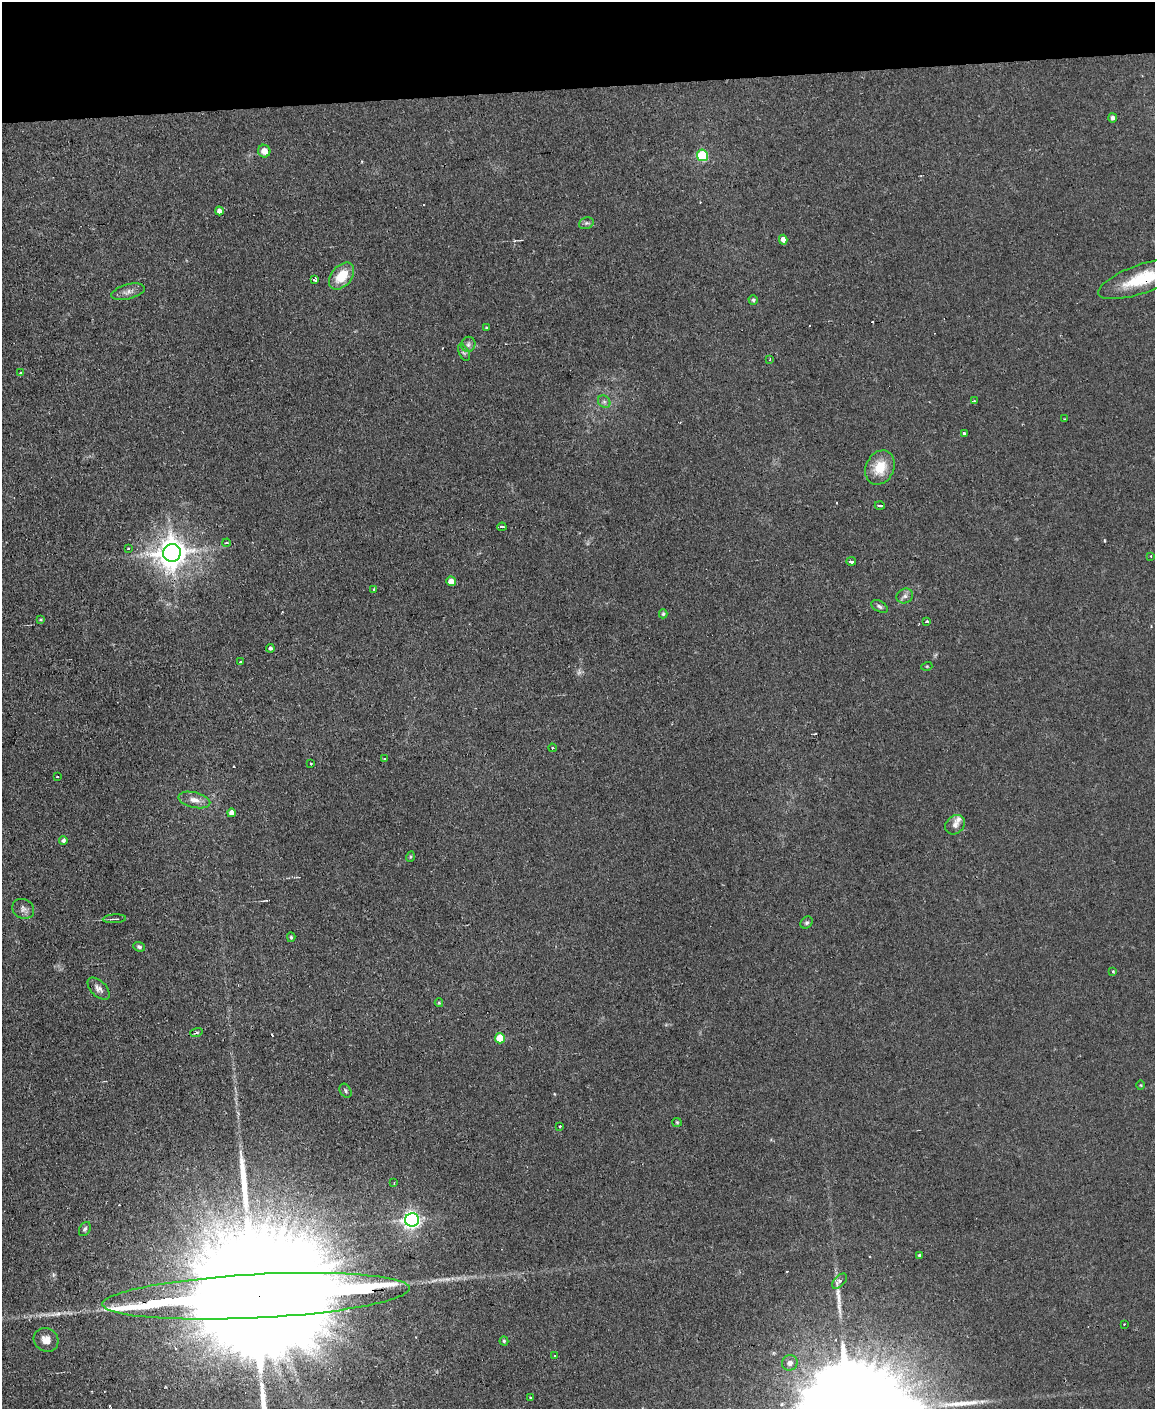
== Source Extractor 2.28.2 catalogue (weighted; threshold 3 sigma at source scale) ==
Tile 3 of 4 x 3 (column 3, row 1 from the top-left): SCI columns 2305-3457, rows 3047-4453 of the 4609 x 4577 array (HDU 1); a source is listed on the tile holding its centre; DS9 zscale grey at full resolution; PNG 1157 x 1411 px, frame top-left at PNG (2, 2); each listed source drawn as its Kron ellipse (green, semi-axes under 4 px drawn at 4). Shown black and unused: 6% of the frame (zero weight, under 2 of 3 exposures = <1% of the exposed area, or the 3 px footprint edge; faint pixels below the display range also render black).
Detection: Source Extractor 2.28.2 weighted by HDU 2 'WHT'; one run over the whole footprint, this tile lists its part. Background 0.0454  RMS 0.0051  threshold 0.0229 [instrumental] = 3 sigma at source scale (4.5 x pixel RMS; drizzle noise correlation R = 1.50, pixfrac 1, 0.05/0.05 arcsec/px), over >= 5 px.
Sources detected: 83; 7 cosmic-ray / hot-pixel residue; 2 long thin detections or spike segments (spike, bleed or trail) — neither listed nor drawn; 1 inside a brighter listed object's ellipse — not listed separately; the other 73 listed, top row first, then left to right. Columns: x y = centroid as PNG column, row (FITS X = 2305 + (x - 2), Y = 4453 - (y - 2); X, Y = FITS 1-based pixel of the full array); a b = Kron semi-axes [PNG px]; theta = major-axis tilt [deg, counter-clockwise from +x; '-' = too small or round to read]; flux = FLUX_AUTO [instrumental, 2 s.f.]
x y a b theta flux
1112 118 4 4 - 1.4
264 151 6 6 - 4.8
702 155 6 5 - 37
219 211 4 4 - 2.7
586 223 7 5 19 1.2
783 240 5 4 - 3.5
342 276 15 10 50 13
1142 279 46 14 19 26
314 280 4 3 - 2.8
128 292 17 7 15 3
753 300 5 4 - 0.79
486 328 4 3 - 0.57
468 344 7 7 - 1.8
464 353 9 5 -63 1.2
770 359 3 2 - 0.4
21 373 3 3 - 1.1
975 401 4 2 - 0.47
604 402 7 5 -44 1.3
1065 419 3 2 - 0.41
964 433 3 3 - 1.5
880 468 18 14 64 12
880 505 5 2 - 0.94
502 527 4 2 - 1.3
226 543 4 3 - 0.84
128 549 3 3 - 1.3
172 553 9 9 - 820
1151 556 3 3 - 0.67
851 561 5 3 - 2.2
451 581 5 4 - 6.9
373 589 3 2 - 0.59
905 596 8 7 - 1.8
879 606 9 5 -28 1.3
663 614 4 4 - 0.66
40 619 4 2 - 0.5
927 622 3 3 - 4.7
270 648 4 3 - 2.7
241 662 3 3 - 2.7
927 666 5 3 - 0.49
552 748 4 3 - 1.1
385 758 3 2 - 0.59
311 764 3 2 - 1.4
57 777 3 2 - 0.7
194 800 16 7 -14 4.1
231 813 4 4 - 2.7
955 825 11 8 43 2.9
63 840 4 4 - 1.3
410 857 5 3 - 0.56
23 909 11 9 -26 2.6
114 919 11 2 3 0.98
807 923 7 5 43 1.1
291 937 5 4 - 0.81
139 947 6 4 -20 1.1
1113 972 4 3 - 0.7
98 989 13 7 -45 2.6
439 1003 4 4 - 0.54
196 1032 6 3 19 0.82
500 1038 5 5 - 15
1141 1085 5 3 - 0.48
346 1091 7 5 -59 1.1
677 1122 5 4 - 0.63
560 1126 2 2 - 0.48
394 1183 3 3 - 0.39
412 1220 7 6 - 220
85 1229 7 5 61 1.1
919 1255 4 3 - 0.72
840 1281 9 5 45 2.8
256 1296 154 22 3 85000
1124 1324 2 2 - 0.59
46 1340 13 11 -35 4.8
504 1341 4 4 - 0.66
555 1356 3 3 - 0.94
790 1363 8 7 - 2.6
531 1398 4 3 - 0.46
Overlapping masked pixels (flux is a lower limit): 2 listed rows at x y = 1142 279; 256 1296
Isophote crosses this tile's border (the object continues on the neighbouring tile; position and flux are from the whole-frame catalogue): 2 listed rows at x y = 1142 279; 256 1296